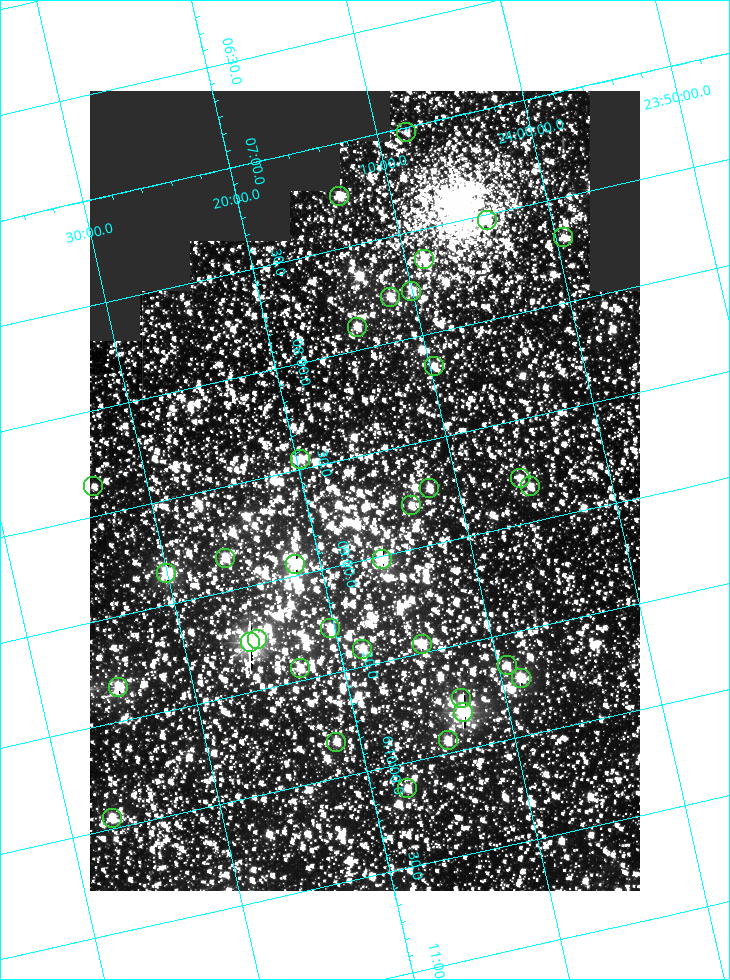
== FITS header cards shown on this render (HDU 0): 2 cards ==
NAXIS1  =                  550
NAXIS2  =                  800

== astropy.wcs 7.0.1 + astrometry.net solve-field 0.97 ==
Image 550 x 800 px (HDU 0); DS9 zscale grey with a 90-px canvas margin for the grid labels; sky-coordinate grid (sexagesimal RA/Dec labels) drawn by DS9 from the SOLVED WCS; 34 Tycho-2 reference stars matched to detected sources circled (green)
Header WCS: RA---TAN/DEC--TAN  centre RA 06:08:40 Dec +24:16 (92.17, +24.27 deg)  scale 3.97 arcsec/px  FOV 36.4' x 53.0'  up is -103 deg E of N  parity normal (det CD < 0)
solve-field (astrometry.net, Tycho-2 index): VERIFIED the header's WCS against the Tycho-2 star catalogue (verified at 3 index scales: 19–34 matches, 0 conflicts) and refined it, rather than solving blind
Solved WCS: RA---TAN-SIP/DEC--TAN-SIP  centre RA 06:08:40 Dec +24:16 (92.17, +24.27 deg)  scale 3.97 arcsec/px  FOV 36.4' x 53.0'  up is -103 deg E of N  parity normal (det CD < 0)
The solver's refit moves the header's centre by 0.26 arcsec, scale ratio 1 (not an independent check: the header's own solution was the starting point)
Tycho-2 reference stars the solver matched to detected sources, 34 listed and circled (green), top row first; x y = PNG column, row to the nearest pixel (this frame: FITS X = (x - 90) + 1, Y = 800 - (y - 91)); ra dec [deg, ICRS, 3 dp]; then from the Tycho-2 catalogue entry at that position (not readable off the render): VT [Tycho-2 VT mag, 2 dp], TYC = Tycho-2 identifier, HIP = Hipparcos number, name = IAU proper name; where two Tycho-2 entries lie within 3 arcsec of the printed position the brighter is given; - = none
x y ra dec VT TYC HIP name
406 132 91.756 +24.135 11.55 1864-383-1 - -
339 196 91.813 +24.222 9.50 1864-951-1 - -
487 220 91.882 +24.069 10.67 1864-1197-1 - -
563 237 91.922 +23.991 11.04 1864-773-1 - -
424 259 91.910 +24.147 9.81 1864-677-1 - -
411 291 91.945 +24.168 9.83 1864-545-1 - -
390 297 91.946 +24.193 9.49 1864-879-1 - -
357 327 91.972 +24.235 9.87 1864-607-1 - -
434 366 92.040 +24.163 9.97 1864-387-1 - -
300 459 92.113 +24.329 10.09 1877-692-1 - -
520 478 92.195 +24.097 9.91 1877-1306-1 - -
93 486 92.090 +24.558 11.22 1868-1493-1 - -
530 486 92.208 +24.088 10.02 1877-898-1 - -
429 488 92.182 +24.197 9.90 1877-42-1 - -
411 505 92.198 +24.221 10.14 1877-234-1 - -
225 558 92.210 +24.434 9.33 1881-345-1 - -
382 559 92.254 +24.266 8.73 1877-224-1 - -
295 564 92.236 +24.360 8.19 1877-300-1 29148 -
166 573 92.212 +24.501 8.67 1881-93-1 - -
330 628 92.321 +24.338 9.42 1877-884-1 - -
257 639 92.315 +24.419 9.14 1881-15-1 - -
250 642 92.316 +24.428 7.55 1881-1595-1 - -
422 644 92.364 +24.244 8.80 1877-1589-1 - -
362 649 92.355 +24.308 9.21 1877-702-1 - -
507 665 92.412 +24.157 10.23 1877-766-1 - -
300 668 92.360 +24.380 9.69 1881-496-1 - -
521 678 92.431 +24.145 8.75 1877-16-1 - -
118 687 92.334 +24.580 8.60 1881-81-1 - -
461 698 92.439 +24.215 10.07 1877-154-1 - -
463 712 92.456 +24.215 7.57 1877-1484-1 - -
448 740 92.485 +24.239 9.49 1877-1276-1 - -
336 742 92.457 +24.359 9.75 1877-1432-1 - -
407 788 92.531 +24.294 10.40 1877-334-1 - -
112 818 92.487 +24.619 9.38 1881-1542-1 - -